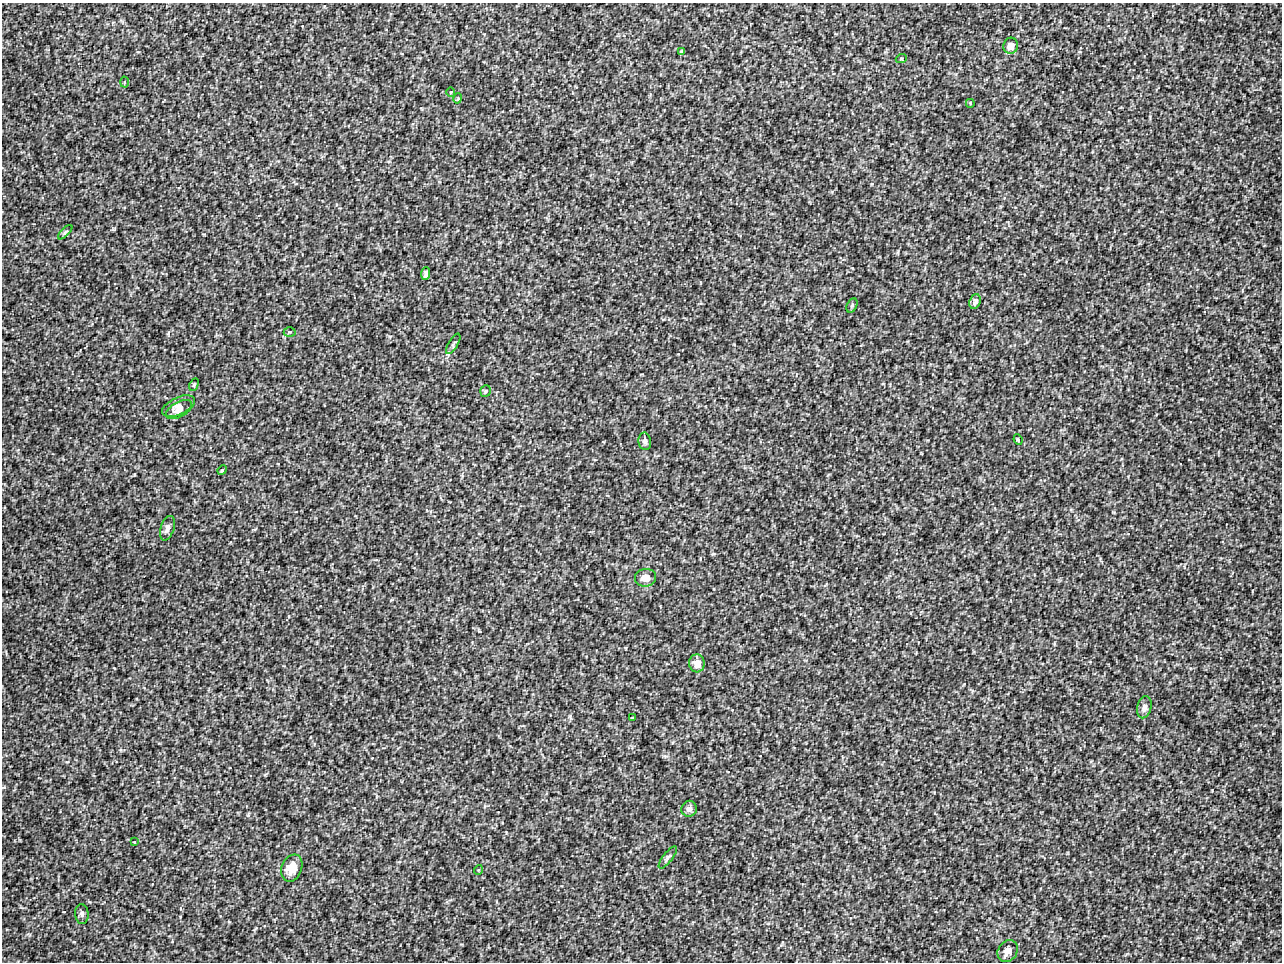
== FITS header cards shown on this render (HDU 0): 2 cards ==
NAXIS1  =                 1280 / image width
NAXIS2  =                  960 / image height

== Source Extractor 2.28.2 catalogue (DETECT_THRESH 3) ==
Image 1280 x 960 px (HDU 0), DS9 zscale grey, 1 PNG px = 1 image px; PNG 1284 x 964 px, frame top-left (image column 1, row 960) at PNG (2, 3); each listed source drawn as its Kron ellipse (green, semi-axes under 4 px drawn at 4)
Background 19.1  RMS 8.4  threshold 25.1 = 3 sigma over >= 5 px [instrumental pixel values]
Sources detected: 32; all 32 listed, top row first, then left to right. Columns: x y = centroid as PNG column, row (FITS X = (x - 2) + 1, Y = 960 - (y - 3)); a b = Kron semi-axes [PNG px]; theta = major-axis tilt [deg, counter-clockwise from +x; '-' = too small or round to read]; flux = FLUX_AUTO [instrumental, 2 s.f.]
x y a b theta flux
1011 46 8 7 - 4700
682 51 4 3 - 840
901 59 5 3 - 490
124 82 5 3 - 570
451 92 4 4 - 560
458 98 5 3 - 480
970 103 4 3 - 490
65 232 9 4 45 1000
426 274 6 4 84 1400
975 301 7 5 70 2200
852 305 7 5 64 960
290 332 6 5 - 870
453 344 11 4 59 1200
194 385 7 4 63 820
485 391 6 5 - 840
179 406 18 8 24 4800
179 409 14 7 30 4000
1018 440 5 3 - 620
645 441 9 6 -79 1700
222 470 5 4 - 610
167 528 13 6 72 2600
646 578 10 9 - 4800
697 663 9 8 - 5300
1144 707 11 7 76 3000
632 718 3 2 - 420
689 809 8 7 - 2100
134 842 3 3 - 410
668 857 13 4 52 1500
292 868 14 10 69 9700
478 870 5 3 - 430
82 914 10 6 -85 1600
1008 951 12 9 57 4900

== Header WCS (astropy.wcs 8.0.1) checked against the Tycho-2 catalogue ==
Header WCS as astropy/WCSLIB reads it (applying the file's SIP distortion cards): RA---TAN-SIP/DEC--TAN-SIP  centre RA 17:05:05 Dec -02:09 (256.27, -2.15 deg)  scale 1.72 arcsec/px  FOV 36.6' x 27.5'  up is +170 deg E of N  parity flipped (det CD > 0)
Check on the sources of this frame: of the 32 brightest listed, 12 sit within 2.6 arcsec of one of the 19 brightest Tycho-2 stars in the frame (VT <= 12.34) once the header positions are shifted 0.53 arcsec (0.53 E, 0.00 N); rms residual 1.37 arcsec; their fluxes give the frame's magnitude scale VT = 19.84 - 2.5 log10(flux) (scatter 0.09 mag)
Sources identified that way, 12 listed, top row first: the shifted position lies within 2.6 arcsec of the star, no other Tycho-2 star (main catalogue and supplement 1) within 5.2 arcsec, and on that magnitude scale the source's flux lands within +1.5 / -3 mag of the star's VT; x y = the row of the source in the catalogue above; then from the Tycho-2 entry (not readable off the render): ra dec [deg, ICRS J2000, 3 dp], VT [Tycho-2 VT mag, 2 dp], TYC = Tycho-2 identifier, HIP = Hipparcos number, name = IAU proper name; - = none
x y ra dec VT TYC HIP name
1011 46 256.133 -2.386 10.60 5068-1510-1 - -
975 301 256.129 -2.263 11.48 5068-1435-1 - -
453 344 256.370 -2.199 12.34 5068-1559-1 - -
179 409 256.494 -2.146 11.39 5068-1706-1 - -
645 441 256.272 -2.170 11.68 5068-1350-1 - -
167 528 256.489 -2.089 11.24 5068-1351-1 - -
646 578 256.260 -2.106 10.73 5068-1636-1 - -
697 663 256.229 -2.070 10.02 5068-1254-1 - -
1144 707 256.015 -2.087 11.42 5068-1450-1 - -
689 809 256.221 -2.001 11.48 5068-1290-1 - -
292 868 256.402 -1.940 11.23 5068-1490-1 - -
1008 951 256.059 -1.961 10.62 5068-1857-1 - -